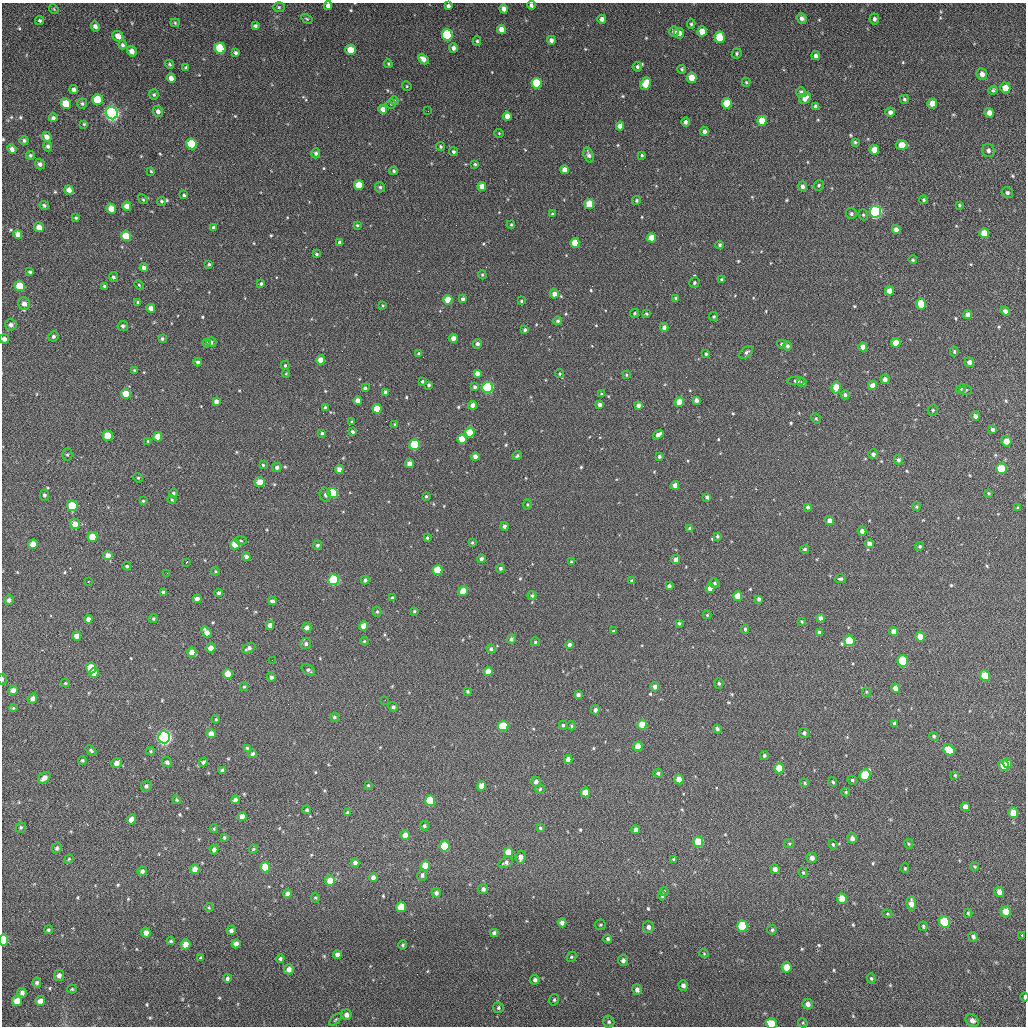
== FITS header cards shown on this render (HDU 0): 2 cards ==
NAXIS1  =                 1024 / length of data axis 1
NAXIS2  =                 1024 / length of data axis 2

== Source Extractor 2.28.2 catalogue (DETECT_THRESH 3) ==
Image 1024 x 1024 px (HDU 0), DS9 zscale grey, 1 PNG px = 1 image px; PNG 1028 x 1028 px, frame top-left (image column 1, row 1024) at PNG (2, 3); each listed source drawn as its Kron ellipse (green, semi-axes under 4 px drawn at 4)
Background 77.2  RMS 11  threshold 32.8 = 3 sigma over >= 5 px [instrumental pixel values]
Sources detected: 609; of the 609, the 500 brightest by FLUX_AUTO listed and drawn (109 fainter detections omitted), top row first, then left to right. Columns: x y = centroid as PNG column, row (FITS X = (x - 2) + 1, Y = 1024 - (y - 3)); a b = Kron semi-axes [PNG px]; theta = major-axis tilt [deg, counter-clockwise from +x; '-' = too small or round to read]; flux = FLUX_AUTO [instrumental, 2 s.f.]
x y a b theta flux
531 5 4 4 - 2300
328 6 4 4 - 3000
448 6 4 3 - 2000
279 7 6 5 - 1200
54 9 5 4 - 810
504 9 4 4 - 4600
802 18 5 5 - 2900
307 19 6 4 -29 910
602 19 4 4 - 3200
874 19 5 4 - 2100
40 20 5 4 - 1400
175 23 4 4 - 870
691 24 4 3 - 1100
95 26 5 4 - 2600
255 26 4 4 - 1600
501 29 5 4 - 6400
674 31 5 4 - 2800
702 31 5 4 - 9100
679 33 5 5 - 3900
447 35 6 5 - 55000
118 36 6 5 - 5300
720 37 5 5 - 22000
551 40 4 4 - 2700
477 41 5 4 - 1100
122 45 4 4 - 1500
220 48 6 5 - 31000
453 48 4 4 - 2900
350 50 5 5 - 12000
132 51 5 4 - 4900
235 53 4 3 - 1500
737 53 5 4 - 1200
816 56 4 4 - 2300
423 59 6 4 -46 5300
169 64 5 4 - 1100
388 64 4 3 - 820
637 67 5 4 - 1700
186 68 4 4 - 1200
682 69 4 4 - 1300
982 74 6 5 - 3200
171 78 5 4 - 3900
692 78 5 5 - 13000
746 82 4 4 - 900
537 83 5 5 - 34000
645 84 6 5 - 13000
407 86 5 4 - 870
1005 88 5 5 - 7800
74 90 4 4 - 2500
993 90 5 4 - 1300
801 92 5 5 - 2500
154 94 5 4 - 1300
805 98 6 5 - 6600
904 99 4 4 - 1100
97 100 5 5 - 20000
394 101 4 3 - 900
727 103 5 5 - 20000
66 104 5 5 - 15000
82 104 5 5 - 1400
391 104 4 4 - 980
932 104 5 5 - 6900
815 106 4 4 - 1800
383 109 4 4 - 5000
158 111 6 5 - 3200
428 111 2 2 - 820
890 112 5 4 - 2600
112 113 6 6 - 280000
989 113 5 4 - 4300
507 116 4 4 - 5500
53 118 4 4 - 1900
762 121 5 4 - 12000
685 122 5 4 - 2400
84 124 4 4 - 910
620 126 4 4 - 5100
704 132 4 4 - 2600
499 133 4 4 - 810
47 137 5 4 - 4200
24 140 4 4 - 1400
855 142 4 4 - 1100
191 144 5 5 - 30000
902 145 6 5 - 8700
48 146 5 4 - 1700
440 146 4 4 - 1200
12 149 5 4 - 2700
874 150 5 4 - 7100
988 150 7 6 - 2400
453 152 4 4 - 1500
316 153 5 4 - 1700
30 155 4 4 - 1100
589 155 8 5 -70 2800
642 155 3 3 - 1000
40 164 5 5 - 2400
475 164 4 3 - 1100
564 170 4 4 - 6000
151 171 4 4 - 840
394 171 4 3 - 1300
359 185 5 4 - 14000
819 185 5 5 - 1500
482 186 4 4 - 7100
802 186 5 4 - 2900
380 187 5 5 - 1700
69 190 5 4 - 4600
1007 193 6 5 - 1600
184 195 3 3 - 1300
143 199 5 4 - 970
637 200 4 4 - 1100
924 200 4 4 - 1000
161 201 4 4 - 1200
589 204 5 5 - 18000
44 205 5 4 - 1400
959 205 3 3 - 820
127 206 5 4 - 5500
111 209 5 4 - 7900
875 212 6 5 - 150000
552 214 3 3 - 950
851 214 6 5 - 1700
863 215 6 4 -68 1000
76 218 3 3 - 970
357 225 3 3 - 1000
511 225 4 3 - 830
39 227 5 4 - 5500
214 228 4 4 - 1800
896 230 4 4 - 4600
984 233 5 5 - 9400
18 234 4 4 - 4000
126 236 5 5 - 16000
651 238 5 4 - 11000
340 242 4 3 - 1600
575 243 5 4 - 16000
720 245 4 4 - 1400
317 254 4 3 - 1100
913 260 4 4 - 1100
209 264 3 3 - 1100
144 268 4 4 - 2900
30 272 4 3 - 1200
482 275 4 3 - 970
113 277 5 4 - 1600
722 280 4 3 - 1300
694 283 5 5 - 1300
261 284 3 3 - 1200
139 285 5 3 - 840
20 286 5 5 - 17000
104 286 3 3 - 1400
889 291 4 4 - 6700
554 294 4 4 - 4800
676 298 4 3 - 1100
463 299 4 4 - 2400
448 300 5 4 - 15000
521 301 4 4 - 1000
138 302 4 3 - 1500
24 304 6 6 - 4300
921 304 6 5 - 16000
383 305 3 3 - 930
151 308 4 4 - 4500
1005 311 4 4 - 2800
635 313 4 4 - 1200
646 314 4 3 - 990
968 315 4 4 - 3500
714 316 4 4 - 1000
558 321 4 4 - 1500
11 325 6 5 - 3000
123 326 5 5 - 1500
664 327 4 4 - 3200
525 330 3 3 - 1700
53 336 5 5 - 1700
453 338 4 4 - 6200
4 339 5 4 - 3000
162 339 4 4 - 1300
211 342 5 5 - 2000
207 343 4 4 - 1100
896 343 5 4 - 10000
477 344 5 4 - 2800
781 344 4 4 - 930
787 346 5 4 - 2000
863 347 4 4 - 4500
954 351 5 3 - 970
746 352 8 5 39 1900
419 354 3 3 - 1700
706 354 4 3 - 1200
321 360 4 4 - 8900
198 362 4 3 - 2000
969 362 5 5 - 3000
285 365 5 4 - 1200
134 370 4 3 - 890
477 373 4 4 - 4300
286 374 4 3 - 790
560 374 4 4 - 1000
626 375 4 3 - 820
885 379 5 4 - 3800
796 381 9 4 1 1500
422 382 4 4 - 1400
802 383 5 4 - 1700
429 385 4 3 - 1500
872 385 4 4 - 5500
475 387 4 3 - 1900
487 387 5 5 - 82000
836 387 6 4 80 13000
365 388 3 3 - 1600
961 389 5 4 - 1000
966 390 6 4 0 1100
385 392 4 3 - 2900
126 394 5 5 - 13000
602 394 4 3 - 1100
845 395 4 4 - 1800
696 400 4 4 - 3000
216 401 4 4 - 3000
358 401 4 4 - 4800
679 402 5 4 - 14000
472 405 4 4 - 3600
599 405 4 3 - 2500
638 405 4 4 - 2900
325 407 3 3 - 1000
377 409 5 4 - 16000
933 410 5 5 - 1200
975 416 5 4 - 3200
816 418 5 4 - 880
352 422 3 3 - 850
395 425 4 3 - 1200
993 429 4 3 - 1600
353 432 4 4 - 1700
322 433 3 3 - 1300
470 433 5 5 - 18000
658 435 6 4 37 3700
108 436 5 5 - 16000
158 437 5 4 - 8600
462 439 5 4 - 11000
148 441 4 3 - 840
1006 441 5 5 - 8100
415 445 5 5 - 46000
873 454 4 4 - 2300
67 455 6 5 - 1100
517 456 4 3 - 1100
659 456 3 3 - 1500
475 457 4 4 - 3900
898 460 5 4 - 1800
409 463 4 4 - 4600
263 465 4 4 - 940
277 467 5 4 - 2400
339 469 4 4 - 4800
1001 469 5 5 - 24000
138 478 5 4 - 960
260 482 5 4 - 9900
675 485 4 4 - 4500
173 493 5 4 - 1600
333 493 5 5 - 42000
989 493 4 3 - 840
44 495 5 5 - 1600
325 495 7 5 -76 1700
426 496 3 3 - 830
707 497 4 4 - 2000
172 500 4 3 - 830
143 501 4 4 - 940
527 505 5 4 - 980
72 506 5 5 - 24000
808 507 4 3 - 1500
916 507 4 4 - 960
1018 508 4 4 - 1100
829 521 4 4 - 4300
75 524 5 5 - 7200
504 526 4 4 - 2300
690 529 4 4 - 2200
862 531 4 4 - 3200
717 536 4 3 - 1200
92 537 5 5 - 14000
427 538 4 3 - 1100
241 541 5 3 - 840
472 542 3 3 - 940
33 544 5 4 - 6800
235 544 5 5 - 12000
869 544 4 4 - 4900
318 545 5 4 - 1800
920 546 4 4 - 1300
805 549 4 4 - 1200
108 556 4 4 - 7000
246 557 4 4 - 2500
481 559 4 4 - 2100
676 560 4 4 - 4200
186 562 4 3 - 2400
571 562 3 3 - 840
127 566 4 4 - 1500
500 568 4 4 - 1600
437 570 5 5 - 19000
215 571 4 4 - 830
167 573 3 2 - 1100
840 579 5 4 - 1400
334 580 5 5 - 61000
365 580 4 4 - 1900
88 581 3 3 - 840
632 581 4 3 - 1200
715 583 5 5 - 1400
669 586 4 4 - 2400
710 588 4 4 - 4500
463 591 5 4 - 12000
163 592 4 4 - 1900
219 593 4 4 - 2000
532 596 4 4 - 1400
738 596 4 4 - 11000
392 598 4 3 - 1700
197 599 4 4 - 3000
759 599 4 4 - 1800
9 600 5 4 - 2300
272 601 4 4 - 2000
414 611 3 3 - 1000
377 612 5 4 - 1100
707 615 4 4 - 870
821 618 4 4 - 3000
88 619 4 4 - 3000
153 619 4 4 - 1200
802 621 4 3 - 830
679 623 4 4 - 1400
270 625 4 4 - 4400
363 626 4 4 - 7200
307 628 4 4 - 4000
745 629 4 3 - 1100
613 631 3 2 - 800
894 631 4 4 - 5100
206 632 6 4 -53 4900
819 633 4 4 - 2300
77 636 4 4 - 5500
920 636 5 4 - 7800
511 639 4 4 - 1800
364 641 4 3 - 810
849 641 5 5 - 32000
535 642 4 4 - 1100
306 644 5 5 - 2200
569 645 4 4 - 2500
211 648 5 4 - 4600
249 648 7 4 27 2900
491 649 4 4 - 1800
192 652 4 4 - 6800
272 660 2 2 - 1800
903 661 5 5 - 38000
91 668 5 5 - 18000
308 670 7 5 -32 1800
488 671 4 4 - 8000
94 673 5 4 - 6800
228 674 5 4 - 11000
985 676 5 5 - 17000
271 677 4 4 - 2400
2 679 5 2 - 950
65 683 4 3 - 840
719 683 5 5 - 1400
244 687 4 3 - 1100
655 687 5 4 - 3700
895 688 5 4 - 5200
13 690 5 4 - 5300
468 692 4 4 - 1100
866 692 5 4 - 790
578 695 4 4 - 2800
32 699 5 4 - 2800
385 700 3 2 - 950
393 707 5 4 - 1800
13 708 4 4 - 940
595 710 5 4 - 2700
334 717 4 4 - 1300
216 719 4 4 - 880
894 723 4 3 - 1700
642 724 5 4 - 14000
563 725 4 4 - 1200
503 726 5 5 - 22000
571 726 4 3 - 900
717 729 4 3 - 1700
804 733 5 5 - 1700
211 734 4 4 - 5100
934 736 4 4 - 1300
164 737 6 6 - 280000
638 746 5 4 - 10000
247 748 4 3 - 1100
949 750 6 5 - 16000
91 751 6 4 -40 1100
151 751 4 3 - 870
253 754 4 4 - 1900
764 755 4 4 - 1300
568 759 4 4 - 6200
82 760 4 4 - 1100
167 762 5 4 - 2200
203 762 4 4 - 2000
116 763 6 5 - 3700
1007 763 5 4 - 7600
1004 765 6 5 - 13000
779 768 5 5 - 15000
222 770 4 4 - 2000
658 773 4 4 - 1500
865 775 6 5 - 33000
955 775 4 4 - 820
44 778 7 4 37 4800
679 779 5 4 - 8800
852 780 5 4 - 1300
536 782 5 4 - 3200
833 782 5 3 - 1000
805 783 5 4 - 1000
368 785 4 3 - 930
146 786 5 5 - 1700
481 786 5 4 - 7300
540 789 5 5 - 1200
585 792 5 4 - 9100
846 792 4 3 - 800
177 800 4 4 - 1100
235 800 4 4 - 3700
430 801 5 5 - 29000
965 807 5 4 - 4700
307 810 4 4 - 1300
1013 812 5 5 - 9400
347 813 4 3 - 1500
242 817 4 4 - 5600
131 819 5 4 - 4800
424 826 5 4 - 1600
21 827 5 5 - 1200
540 828 4 4 - 1100
214 829 4 3 - 890
636 830 4 4 - 3400
405 835 5 4 - 6800
224 837 3 3 - 1000
852 838 5 4 - 3600
698 842 5 5 - 21000
789 844 5 4 - 890
833 844 5 3 - 920
909 844 5 4 - 850
445 846 5 5 - 32000
57 848 5 4 - 1500
253 849 4 4 - 910
214 850 4 4 - 2200
508 852 5 4 - 10000
520 857 6 5 - 4200
812 858 5 5 - 3300
69 859 5 4 - 880
673 859 4 3 - 850
506 862 8 5 24 2200
355 863 4 4 - 3100
425 866 5 4 - 9800
975 866 4 4 - 1100
265 867 5 5 - 13000
905 868 4 4 - 810
195 869 5 4 - 5200
775 869 5 4 - 3600
142 871 4 4 - 2000
803 873 5 4 - 1000
422 875 5 5 - 2300
373 878 4 4 - 3600
330 881 5 5 - 8900
483 889 5 5 - 2400
664 891 5 4 - 1100
999 892 5 4 - 4000
436 893 5 4 - 2100
287 894 4 4 - 2900
662 896 4 3 - 1400
315 898 5 4 - 940
842 898 5 4 - 9500
911 903 7 4 -83 5700
209 907 4 4 - 810
401 907 5 5 - 16000
1006 912 5 5 - 11000
968 913 4 3 - 950
887 914 5 4 - 880
944 922 6 5 - 39000
562 923 4 4 - 3500
600 925 5 5 - 1100
742 926 6 5 - 39000
923 926 5 3 - 1100
648 927 6 5 - 2900
48 930 4 4 - 1200
231 930 5 4 - 2100
772 930 5 4 - 1500
146 932 5 5 - 4700
494 933 4 4 - 2300
1022 935 3 2 - 3600
973 937 5 4 - 2000
608 939 4 4 - 1600
3 940 5 4 - 23000
171 941 4 4 - 1100
186 944 5 4 - 6600
236 944 4 4 - 4000
403 945 4 4 - 1000
704 953 5 4 - 810
337 955 4 4 - 3300
200 957 4 3 - 970
571 957 5 4 - 1200
280 959 4 4 - 1600
623 960 5 5 - 2800
786 967 5 5 - 10000
289 969 5 5 - 4400
59 975 5 5 - 3100
227 978 4 3 - 1500
871 978 5 4 - 1200
535 980 5 4 - 2100
37 983 5 4 - 1600
683 985 5 4 - 2800
72 989 5 4 - 940
637 989 5 4 - 2800
22 993 5 4 - 2200
1025 997 4 2 - 1500
554 1000 6 4 76 1100
17 1001 5 5 - 6800
40 1001 5 4 - 3700
808 1004 5 5 - 3500
498 1008 5 5 - 1600
346 1015 5 5 - 4000
336 1020 8 3 45 910
972 1020 7 5 -39 3200
609 1022 6 5 - 1400
771 1023 6 5 - 17000
803 1023 5 4 - 800
At the frame edge (FLAGS 8, measured only in part): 7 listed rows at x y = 531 5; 328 6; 4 339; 2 679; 3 940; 1025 997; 771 1023
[109 fainter detections neither listed nor drawn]